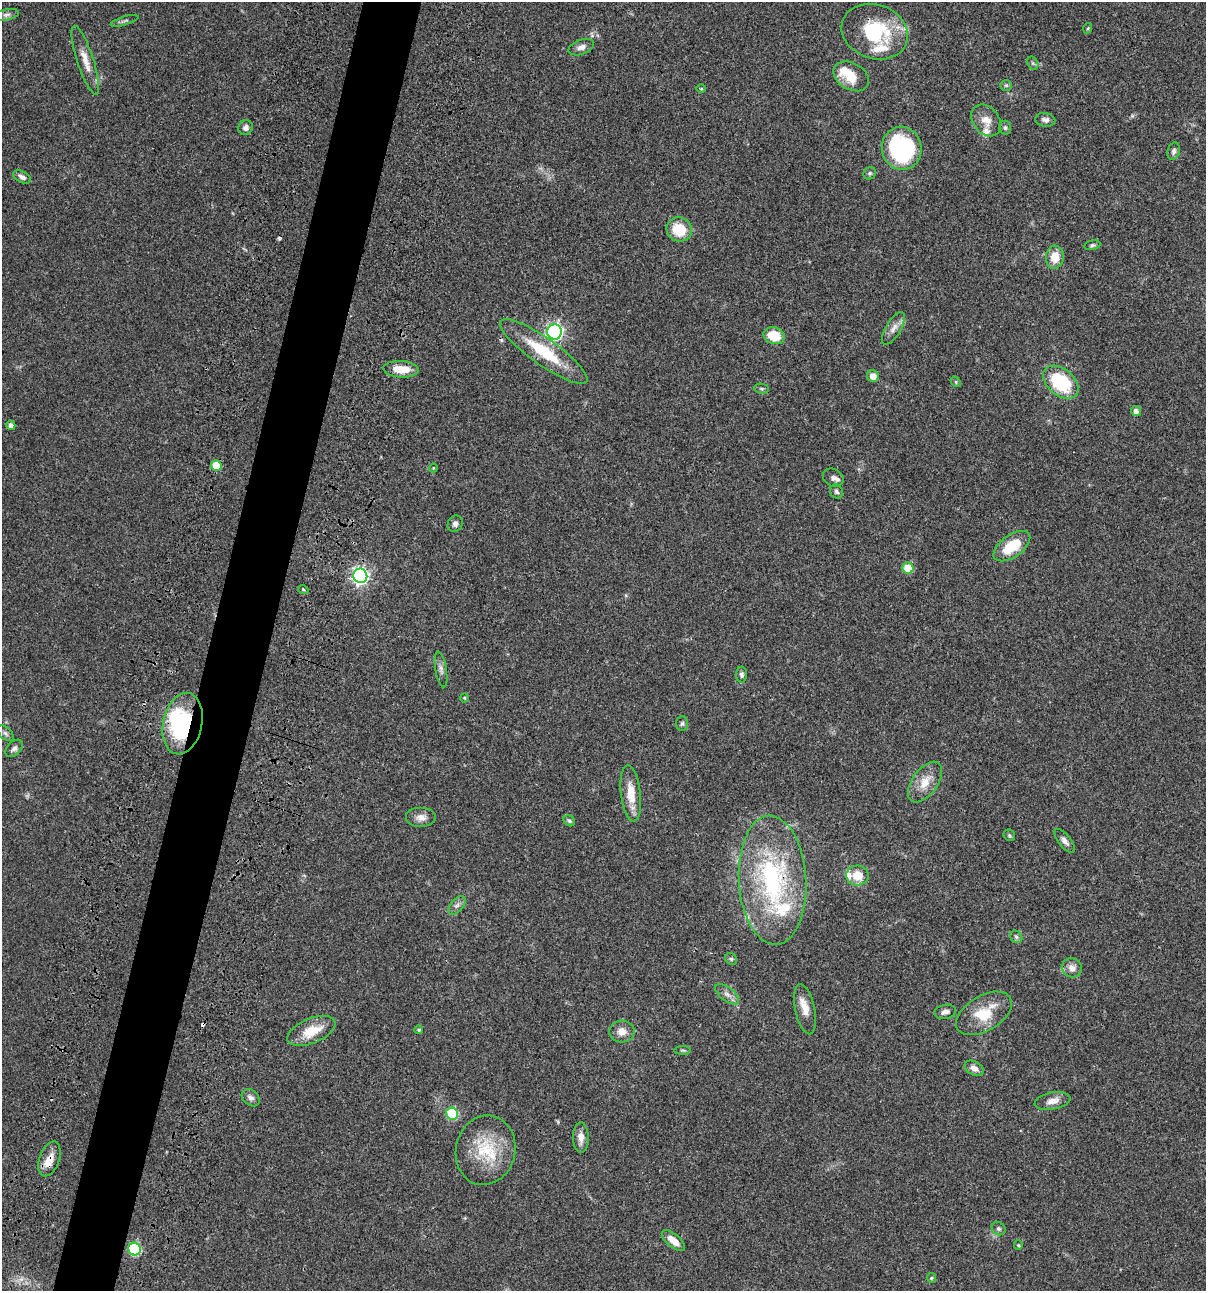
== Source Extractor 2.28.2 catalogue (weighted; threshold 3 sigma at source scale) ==
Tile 7 of 4 x 4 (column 3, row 2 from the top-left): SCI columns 2641-3844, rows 2698-3986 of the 5406 x 5393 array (HDU 1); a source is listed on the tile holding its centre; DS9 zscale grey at full resolution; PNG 1208 x 1293 px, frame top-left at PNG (2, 2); each listed source drawn as its Kron ellipse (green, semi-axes under 4 px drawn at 4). Shown black and unused: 5% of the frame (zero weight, under 3 of 4 exposures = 9% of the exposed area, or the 3 px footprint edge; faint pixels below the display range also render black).
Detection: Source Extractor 2.28.2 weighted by HDU 2 'WHT'; one run over the whole footprint, this tile lists its part. Background 0.0468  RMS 0.0053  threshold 0.0239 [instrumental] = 3 sigma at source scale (4.5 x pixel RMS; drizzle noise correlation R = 1.50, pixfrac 1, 0.05/0.05 arcsec/px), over >= 5 px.
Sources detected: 93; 1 inside a brighter object's white glare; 3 cosmic-ray / hot-pixel residue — neither listed nor drawn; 9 inside a brighter listed object's ellipse — not listed separately; the other 80 listed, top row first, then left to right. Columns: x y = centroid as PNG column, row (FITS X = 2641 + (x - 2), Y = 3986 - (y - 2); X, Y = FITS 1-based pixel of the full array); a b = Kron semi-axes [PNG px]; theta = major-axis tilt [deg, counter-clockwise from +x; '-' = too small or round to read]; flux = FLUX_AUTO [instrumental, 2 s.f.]
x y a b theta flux
7 15 12 5 10 1.7
124 21 14 3 16 1.1
1088 28 5 3 - 0.5
875 32 34 27 -19 36
581 47 13 7 19 2.6
85 60 36 8 -72 7.1
1033 63 7 5 -58 0.94
851 76 19 13 -30 11
1006 85 6 5 - 0.89
701 89 5 3 - 0.43
1045 120 10 7 -10 1.9
986 121 17 13 -52 5.5
246 128 7 7 - 2
1005 128 7 6 - 1
902 148 22 20 -80 57
1174 151 9 6 73 1.5
870 173 6 6 - 0.96
22 177 9 5 -26 2
679 229 13 12 - 14
1092 245 8 5 12 0.96
1055 257 11 9 84 7.7
893 328 18 7 59 3.4
555 332 7 7 - 150
774 336 11 8 -16 11
544 351 52 13 -35 25
401 369 17 8 -3 9.6
873 376 6 5 - 4.1
956 382 6 4 -48 0.64
1061 382 20 13 -40 34
762 389 7 5 -7 0.96
1136 411 5 5 - 2.2
11 425 5 4 - 2.5
216 466 5 5 - 11
433 468 4 4 - 0.46
833 478 11 8 -27 2.4
836 491 7 6 - 1.2
455 524 8 7 - 1.8
1012 546 21 11 35 16
908 568 6 5 - 14
360 576 7 7 - 170
303 589 5 3 - 0.5
441 669 18 5 -80 2.3
742 675 8 5 -88 1.3
464 698 4 4 - 0.49
183 724 31 19 78 45
682 724 7 6 - 1.1
6 733 9 5 -45 1.4
14 748 10 6 45 1.8
925 782 23 12 54 8
631 793 28 10 -84 9
421 817 15 10 0 3.5
569 821 6 5 - 0.86
1009 835 6 5 - 0.99
1065 841 14 6 -52 2.3
857 875 11 10 - 7.5
772 880 64 33 -87 83
457 905 11 6 50 1.9
1016 937 7 5 -45 1.1
731 959 6 5 - 0.88
1072 968 10 9 - 3.2
727 994 14 7 -37 2.8
805 1009 25 10 -77 6.3
945 1012 11 7 11 2.2
984 1013 31 17 31 16
419 1030 4 4 - 0.72
311 1031 25 12 22 12
622 1032 12 11 - 4.3
683 1050 8 4 -1 0.85
974 1068 10 6 -28 3
251 1098 10 7 -41 2.1
1052 1101 18 8 11 4.4
452 1114 6 6 - 31
581 1137 15 8 -89 3.9
485 1150 35 29 77 24
49 1159 18 10 71 6.6
999 1229 7 6 - 1.2
673 1240 14 6 -39 4.9
1018 1245 4 4 - 0.54
135 1249 6 6 - 42
931 1278 5 4 - 0.59
Overlapping masked pixels (flux is a lower limit): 3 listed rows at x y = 183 724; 772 880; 49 1159